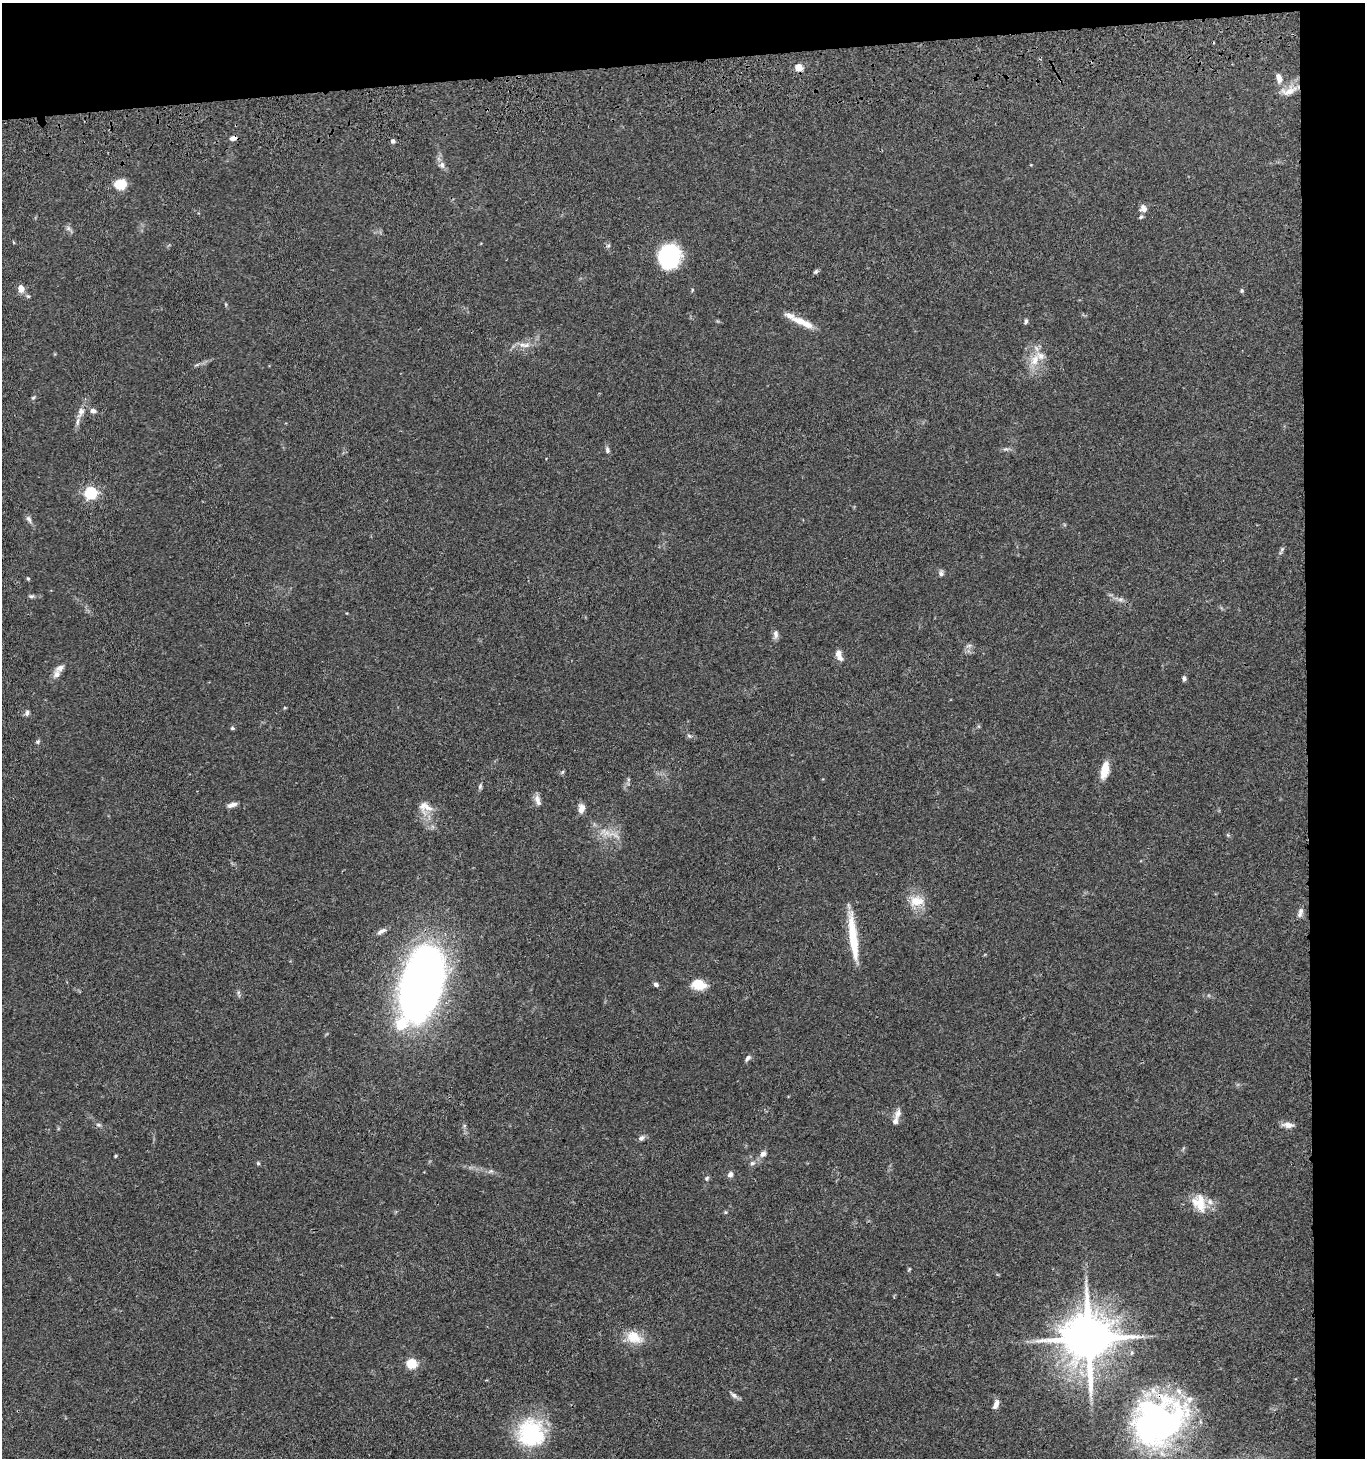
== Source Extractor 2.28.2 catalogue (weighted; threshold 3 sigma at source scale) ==
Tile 3 of 3 x 3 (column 3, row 1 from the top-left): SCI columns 2923-4285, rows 3028-4483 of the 4423 x 4599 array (HDU 1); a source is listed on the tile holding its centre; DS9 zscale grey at full resolution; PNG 1367 x 1460 px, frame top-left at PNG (2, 3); no overlay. Shown black and unused: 8% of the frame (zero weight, under 3 of 4 exposures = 6% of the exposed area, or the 3 px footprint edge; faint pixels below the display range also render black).
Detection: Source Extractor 2.28.2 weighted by HDU 2 'WHT'; one run over the whole footprint, this tile lists its part. Background 0.0849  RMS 0.0062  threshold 0.0277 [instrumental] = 3 sigma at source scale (4.5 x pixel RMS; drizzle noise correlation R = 1.50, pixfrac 1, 0.05/0.05 arcsec/px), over >= 5 px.
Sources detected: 89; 1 inside a brighter object's white glare — not listed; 8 inside a brighter listed object's ellipse — not listed separately; the other 80 listed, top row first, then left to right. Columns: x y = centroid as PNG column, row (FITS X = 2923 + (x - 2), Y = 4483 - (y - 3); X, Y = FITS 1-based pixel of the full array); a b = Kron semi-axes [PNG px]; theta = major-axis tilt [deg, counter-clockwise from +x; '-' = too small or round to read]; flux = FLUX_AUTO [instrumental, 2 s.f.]
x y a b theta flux
799 67 5 4 - 17
1279 78 12 7 -72 4.4
1289 91 21 9 14 6.6
233 138 8 5 14 2.5
393 141 5 5 - 1.5
442 165 10 8 -51 2.5
120 184 11 9 11 13
1143 208 8 7 - 3.6
1141 217 6 5 - 1.1
68 228 6 6 - 1.5
608 246 6 4 19 0.82
669 256 21 18 72 57
816 272 8 5 45 1.1
21 288 9 7 -68 4.2
692 290 5 3 - 0.58
1242 291 6 5 - 0.92
28 296 6 4 -40 0.87
1026 321 7 4 79 1.1
802 322 33 8 -24 9.6
526 345 11 6 15 3.3
1035 360 19 11 67 9.4
33 398 6 5 - 0.84
93 411 7 6 - 2.1
81 412 15 8 68 4.2
1006 449 8 4 0 1.3
607 450 8 5 -79 1.7
90 493 5 5 - 87
29 519 11 5 -60 2.1
1282 549 5 5 - 0.97
941 573 8 6 -81 1.7
28 578 5 4 - 0.66
31 596 7 5 0 1.2
1120 599 7 4 0 1.6
776 634 11 6 -86 2.4
969 646 9 3 21 1.1
838 653 9 8 - 3
60 668 12 7 32 3.3
1184 678 6 5 - 1.5
27 713 9 5 75 1.5
232 728 5 4 - 0.81
689 736 6 4 -42 0.95
38 742 6 5 - 0.97
1105 770 15 7 77 13
562 772 6 4 46 0.82
480 786 8 5 64 1.2
537 799 12 7 86 3
232 805 12 5 16 2.7
424 805 20 13 65 6.7
581 809 11 7 80 4.3
607 833 10 7 9 4.4
1228 835 6 4 -71 0.73
917 901 20 13 2 10
1300 912 13 6 75 2.5
382 931 13 5 28 2.5
853 937 58 9 -83 22
422 983 55 27 75 630
656 984 5 5 - 1.8
698 985 13 9 -8 14
748 1058 8 5 53 1.9
898 1114 14 8 70 3.5
98 1125 7 5 -20 1.3
1288 1125 13 7 -7 4
641 1138 9 6 34 1.9
763 1154 8 7 - 2.6
116 1156 4 3 - 0.7
258 1163 5 5 - 0.76
752 1163 7 6 - 1.5
491 1171 8 4 30 1.2
730 1175 6 6 - 2.4
707 1178 6 5 - 1.2
1199 1203 24 17 -68 13
725 1212 6 3 -71 0.63
909 1269 6 3 54 0.64
634 1337 22 14 -22 12
1088 1339 14 13 - 3100
411 1363 5 5 - 45
734 1395 11 6 -37 2.1
996 1404 13 6 67 2.9
1158 1422 55 46 29 200
530 1433 38 29 67 45
Overlapping masked pixels (flux is a lower limit): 3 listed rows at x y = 233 138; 1088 1339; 1158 1422